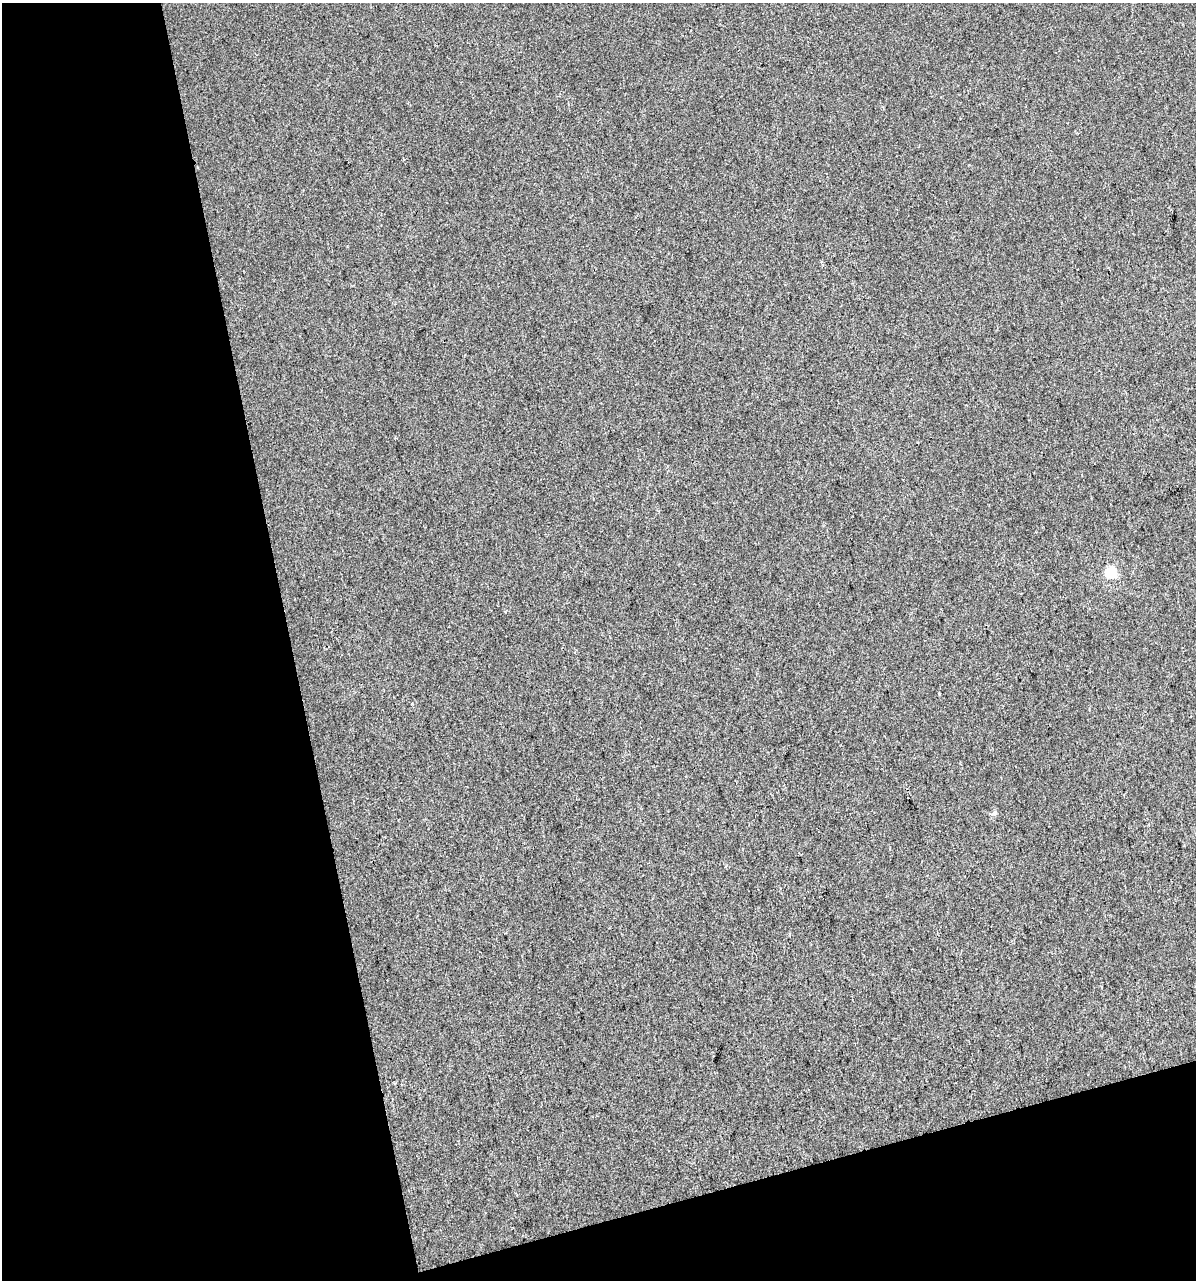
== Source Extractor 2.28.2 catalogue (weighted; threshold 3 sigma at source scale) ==
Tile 3 of 2 x 2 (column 1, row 2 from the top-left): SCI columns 30-1223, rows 1-1278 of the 2463 x 2555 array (HDU 1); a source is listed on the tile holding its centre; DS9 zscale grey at full resolution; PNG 1198 x 1282 px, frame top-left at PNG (2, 3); no overlay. Shown black and unused: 30% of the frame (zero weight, under 2 of 3 exposures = <1% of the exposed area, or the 3 px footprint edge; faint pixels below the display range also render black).
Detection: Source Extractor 2.28.2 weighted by HDU 2 'WHT'; one run over the whole footprint, this tile lists its part. Background 7.56e-04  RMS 0.0073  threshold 0.0327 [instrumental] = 3 sigma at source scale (4.5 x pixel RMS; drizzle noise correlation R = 1.50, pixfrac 1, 0.0396/0.0396 arcsec/px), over >= 5 px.
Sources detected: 3; all 3 listed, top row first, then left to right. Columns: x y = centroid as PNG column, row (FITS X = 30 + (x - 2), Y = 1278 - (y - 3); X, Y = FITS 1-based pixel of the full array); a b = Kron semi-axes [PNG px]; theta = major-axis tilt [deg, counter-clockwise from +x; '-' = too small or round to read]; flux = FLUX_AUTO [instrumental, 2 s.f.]
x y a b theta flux
1110 572 6 5 - 57
939 694 3 2 - 0.71
995 813 7 4 89 1.3